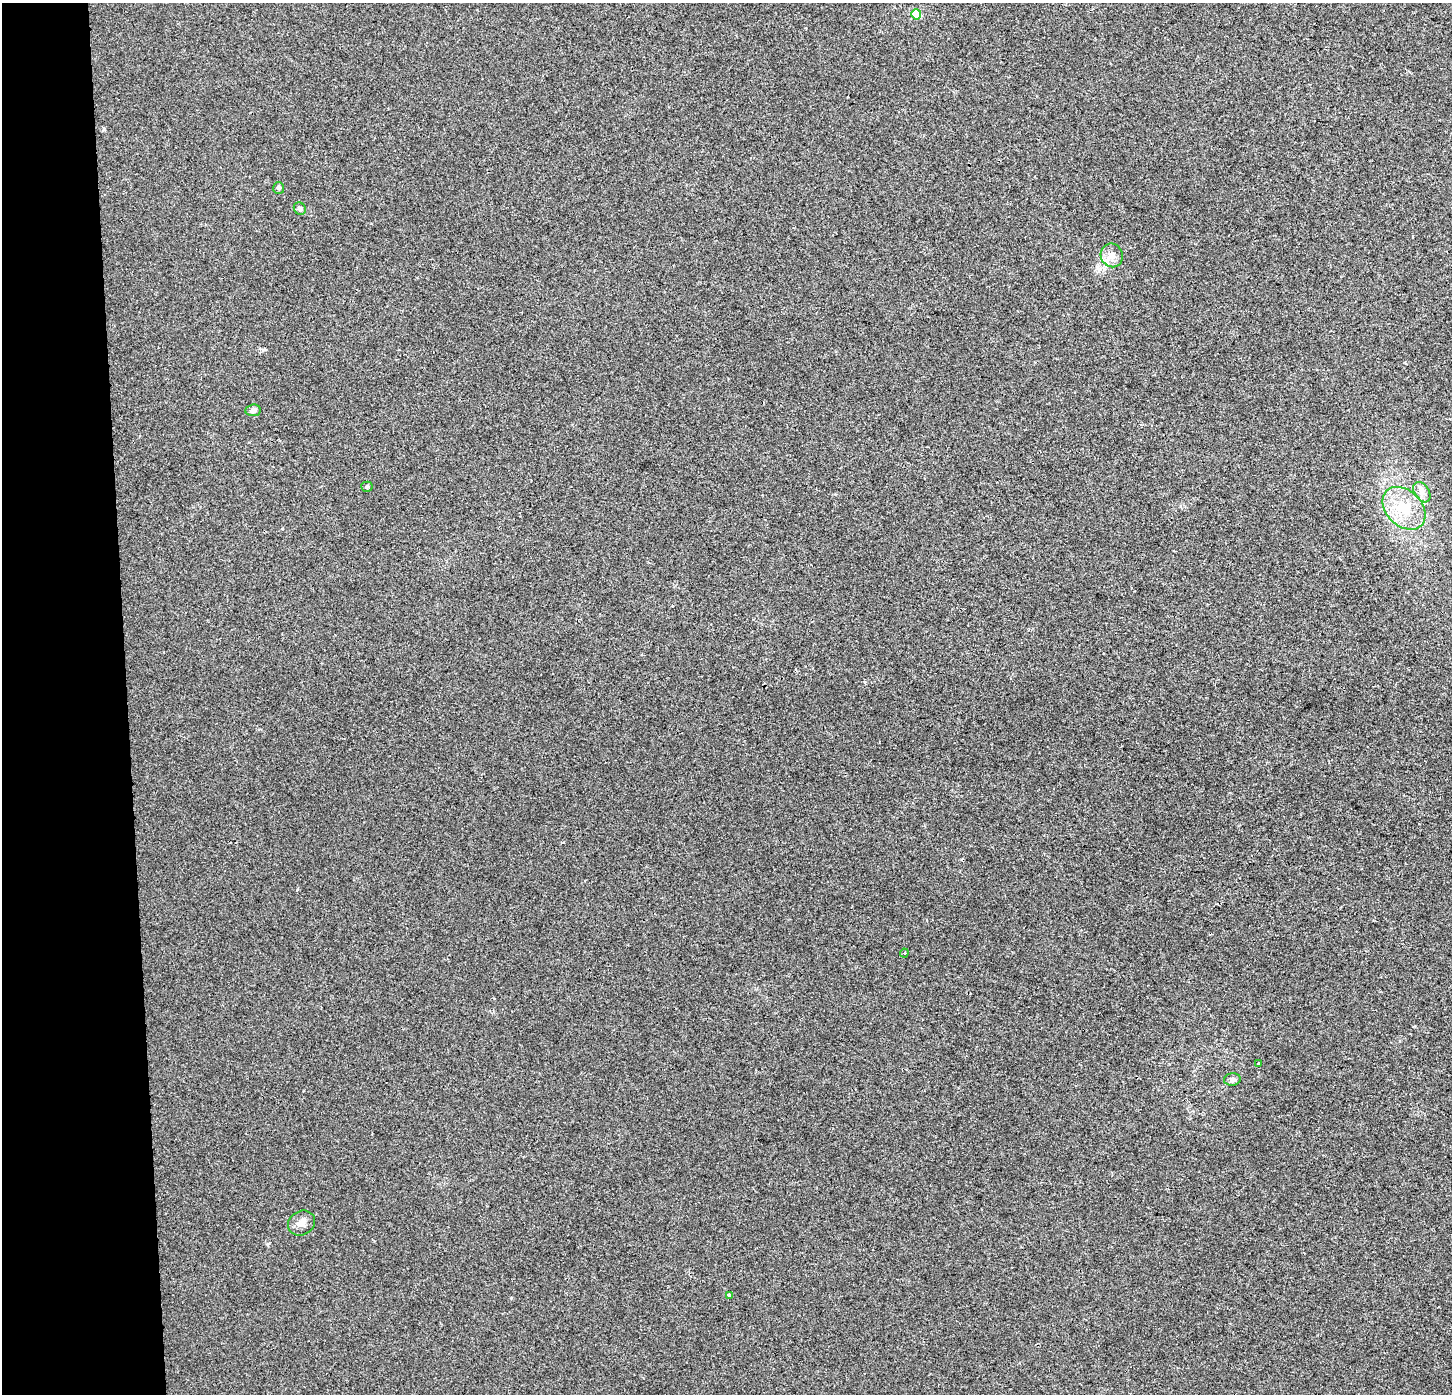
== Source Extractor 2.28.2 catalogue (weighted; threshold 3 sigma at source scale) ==
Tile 4 of 3 x 3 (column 1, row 2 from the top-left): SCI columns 48-1497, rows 1393-2784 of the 4444 x 4184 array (HDU 1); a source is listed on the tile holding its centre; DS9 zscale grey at full resolution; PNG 1454 x 1396 px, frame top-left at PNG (2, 3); each listed source drawn as its Kron ellipse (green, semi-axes under 4 px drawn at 4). Shown black and unused: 9% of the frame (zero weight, under 2 of 3 exposures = <1% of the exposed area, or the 3 px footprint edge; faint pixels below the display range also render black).
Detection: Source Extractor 2.28.2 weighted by HDU 2 'WHT'; one run over the whole footprint, this tile lists its part. Background 0.00431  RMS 0.0046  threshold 0.0206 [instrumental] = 3 sigma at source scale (4.5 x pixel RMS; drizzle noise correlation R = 1.50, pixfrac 1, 0.0396/0.0396 arcsec/px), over >= 5 px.
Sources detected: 14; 1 cosmic-ray / hot-pixel residue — neither listed nor drawn; the other 13 listed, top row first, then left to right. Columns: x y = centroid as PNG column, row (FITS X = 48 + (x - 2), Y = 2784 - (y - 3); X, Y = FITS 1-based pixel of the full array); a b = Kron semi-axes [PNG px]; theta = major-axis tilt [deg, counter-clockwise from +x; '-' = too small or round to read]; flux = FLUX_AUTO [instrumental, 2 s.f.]
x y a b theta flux
916 14 5 5 - 17
279 188 6 5 - 0.74
300 209 7 5 -46 1.4
1112 255 12 11 - 3.7
253 410 7 6 - 1.7
367 487 5 5 - 0.72
1422 492 11 7 -57 2.6
1404 508 24 17 -45 15
904 953 4 4 - 0.56
1259 1064 3 3 - 4
1232 1080 8 6 7 1.5
301 1223 14 12 30 3.6
729 1295 4 3 - 1.4
Unlisted compact peaks at least as high as the median listed source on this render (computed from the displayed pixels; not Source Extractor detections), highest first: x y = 511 1298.